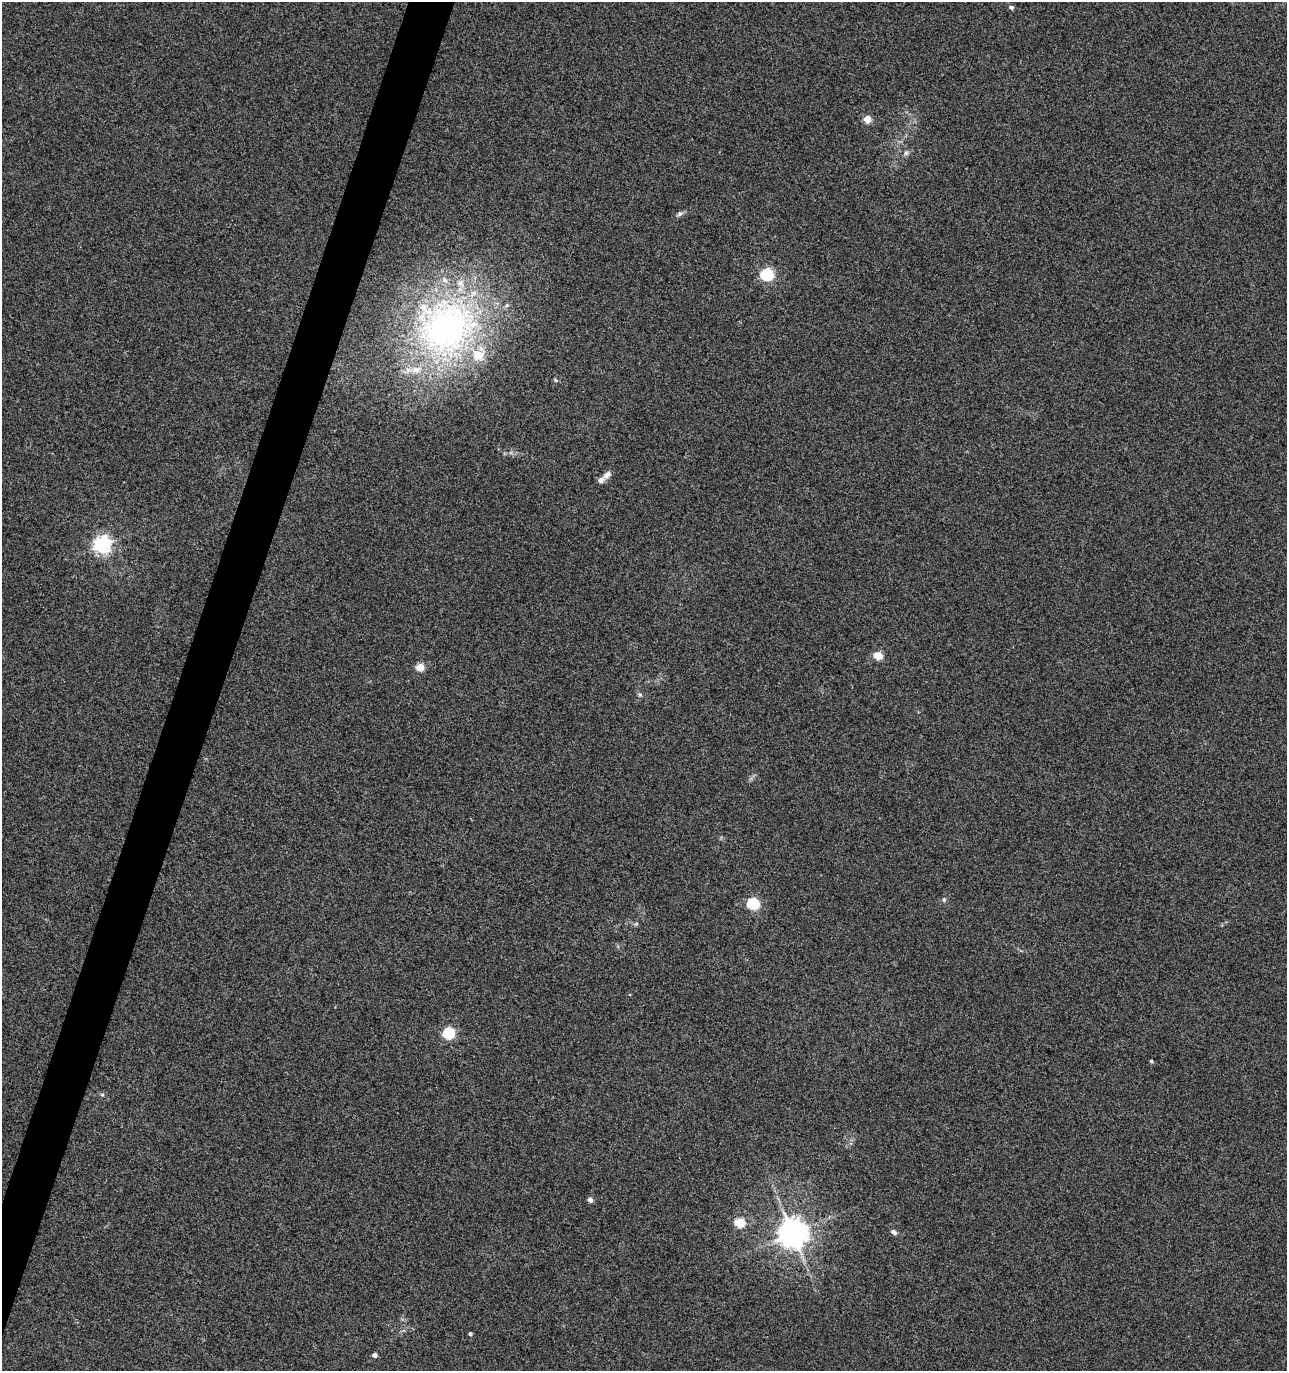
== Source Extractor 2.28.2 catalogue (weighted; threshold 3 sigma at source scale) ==
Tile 7 of 4 x 4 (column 3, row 2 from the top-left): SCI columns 2846-4130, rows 2739-4107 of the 5625 x 5484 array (HDU 1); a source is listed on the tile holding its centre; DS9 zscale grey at full resolution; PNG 1289 x 1373 px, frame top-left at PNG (2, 2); no overlay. Shown black and unused: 3% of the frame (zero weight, under 3 of 4 exposures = <1% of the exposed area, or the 3 px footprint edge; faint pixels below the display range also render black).
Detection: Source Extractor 2.28.2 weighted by HDU 2 'WHT'; one run over the whole footprint, this tile lists its part. Background 0.0334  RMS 0.0091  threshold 0.0407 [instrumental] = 3 sigma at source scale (4.5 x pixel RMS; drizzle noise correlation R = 1.50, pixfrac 1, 0.0396/0.0396 arcsec/px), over >= 5 px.
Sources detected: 28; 4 inside a brighter listed object's ellipse — not listed separately; the other 24 listed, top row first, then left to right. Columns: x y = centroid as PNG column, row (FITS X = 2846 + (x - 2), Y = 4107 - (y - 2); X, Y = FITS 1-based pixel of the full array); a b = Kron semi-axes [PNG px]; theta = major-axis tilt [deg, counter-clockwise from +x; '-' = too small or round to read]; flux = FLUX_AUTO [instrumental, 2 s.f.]
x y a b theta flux
1011 7 5 4 - 2.5
867 119 5 5 - 16
906 153 6 6 - 2.1
679 214 8 6 38 2.3
767 275 6 6 - 110
447 327 86 77 29 340
555 380 6 3 -71 0.99
607 475 13 7 46 4.6
102 545 6 6 - 340
878 656 5 5 - 28
420 667 5 5 - 27
640 695 6 4 -45 1.4
944 899 6 5 - 1.5
753 904 6 5 - 86
636 924 6 4 42 1.2
449 1033 6 5 - 91
1151 1061 4 4 - 1.1
102 1095 6 4 -1 1.3
590 1200 5 5 - 4.2
739 1223 5 5 - 40
894 1232 8 6 -34 2.7
793 1233 9 8 - 1400
470 1334 4 3 - 1.8
374 1355 4 4 - 3.5